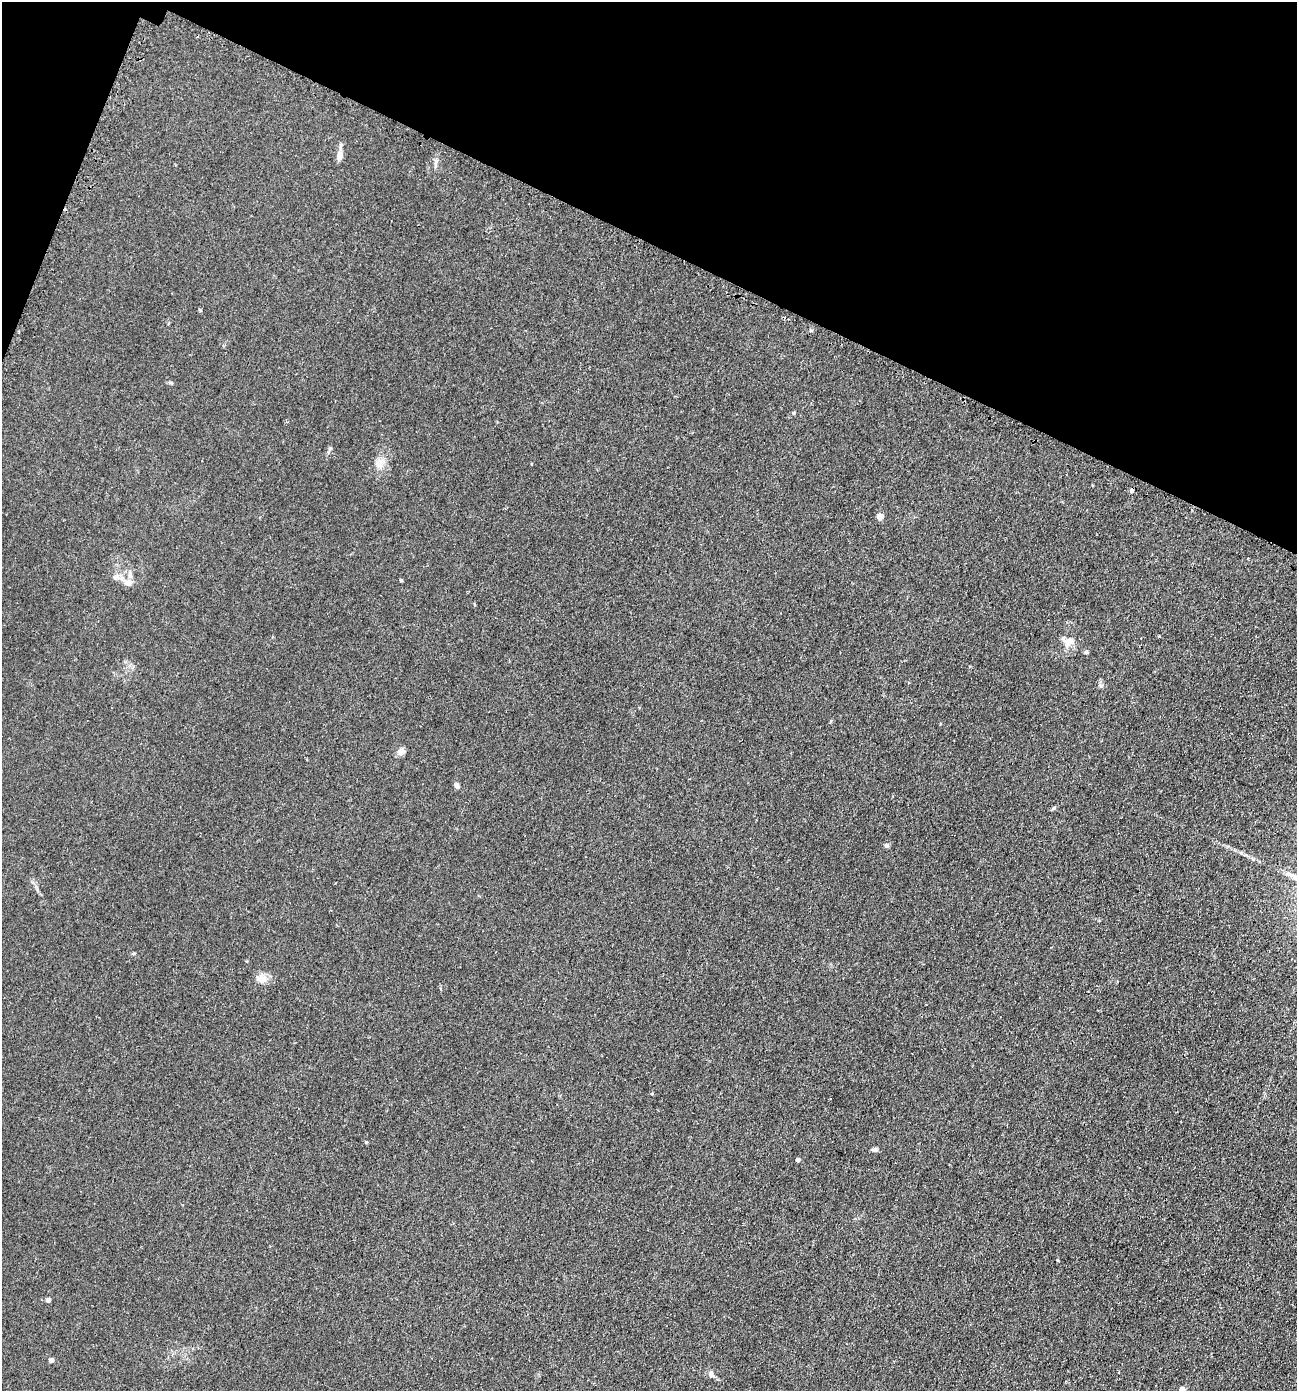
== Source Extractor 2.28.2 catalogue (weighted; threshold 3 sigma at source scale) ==
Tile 2 of 4 x 4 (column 2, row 1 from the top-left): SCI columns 1591-2885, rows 4200-5588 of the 5636 x 5618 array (HDU 1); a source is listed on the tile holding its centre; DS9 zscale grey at full resolution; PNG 1299 x 1393 px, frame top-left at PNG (2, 2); no overlay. Shown black and unused: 19% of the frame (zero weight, under 2 of 3 exposures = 3% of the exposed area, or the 3 px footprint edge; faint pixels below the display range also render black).
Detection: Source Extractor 2.28.2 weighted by HDU 2 'WHT'; one run over the whole footprint, this tile lists its part. Background 0.0592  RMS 0.0062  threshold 0.0279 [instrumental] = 3 sigma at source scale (4.5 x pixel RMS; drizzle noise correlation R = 1.50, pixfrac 1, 0.05/0.05 arcsec/px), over >= 5 px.
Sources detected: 28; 2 cosmic-ray / hot-pixel residue — not listed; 1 inside a brighter listed object's ellipse — not listed separately; the other 25 listed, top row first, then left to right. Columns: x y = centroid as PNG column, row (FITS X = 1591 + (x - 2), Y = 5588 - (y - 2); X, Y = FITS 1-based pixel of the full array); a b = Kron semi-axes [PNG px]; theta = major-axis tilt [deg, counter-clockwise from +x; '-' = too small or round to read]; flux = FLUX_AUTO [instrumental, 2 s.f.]
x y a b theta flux
340 155 11 9 80 3.3
793 413 5 4 - 0.68
330 449 6 5 - 1.1
380 462 18 9 31 4.9
1131 490 4 3 - 5.8
880 516 5 4 - 8.8
116 577 10 7 28 2.5
401 580 4 4 - 0.68
128 583 12 8 -13 3.7
1068 642 14 13 - 6
1086 652 6 4 72 1.1
908 683 4 4 - 0.58
1101 686 7 4 -18 0.96
401 752 10 8 32 2.9
457 786 7 5 -69 1.9
886 845 6 5 - 1.5
262 979 16 11 -9 4.9
366 1142 4 3 - 0.52
875 1149 7 5 13 1.7
798 1160 4 4 - 1.8
1058 1260 3 3 - 1.5
48 1300 4 4 - 2.5
51 1360 5 5 - 1.7
711 1375 8 7 - 2.2
1182 1389 5 5 - 3.3
Overlapping masked pixels (flux is a lower limit): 1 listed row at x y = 1131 490
Isophote crosses this tile's border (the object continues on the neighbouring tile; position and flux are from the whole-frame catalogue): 1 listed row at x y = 1182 1389
Unlisted compact peaks at least as high as the median listed source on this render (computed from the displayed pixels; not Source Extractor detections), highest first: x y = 1054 808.